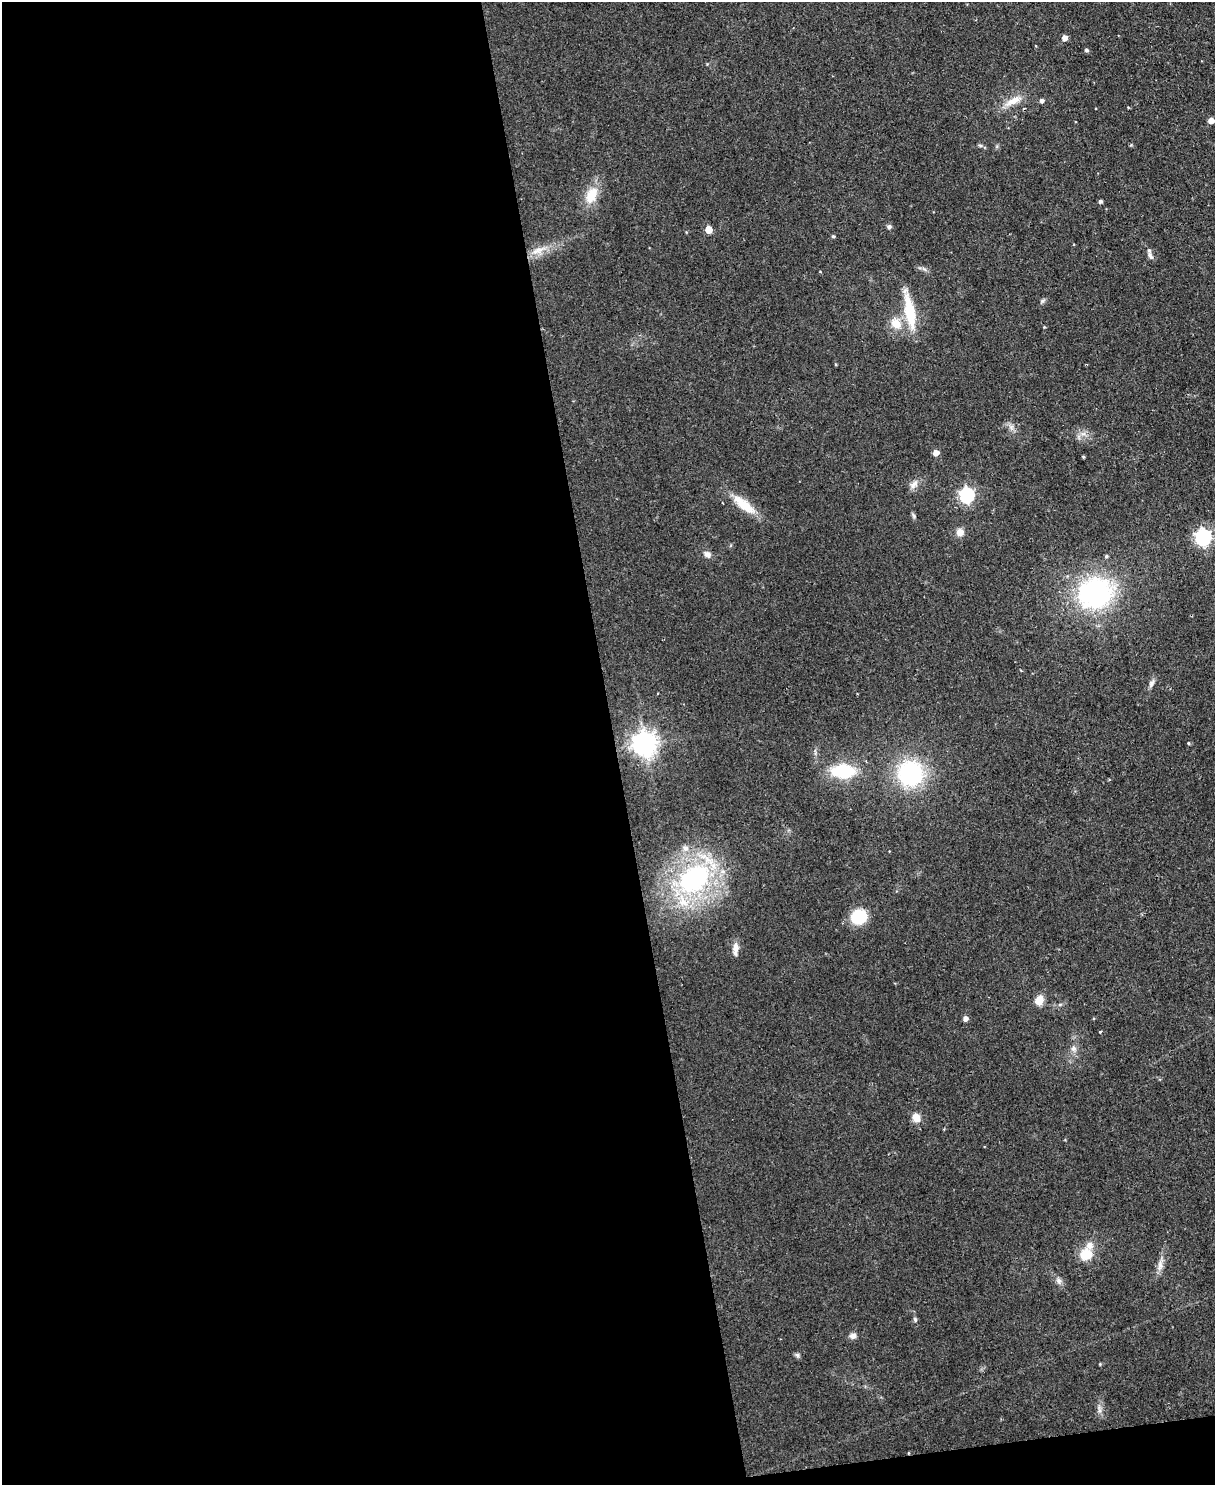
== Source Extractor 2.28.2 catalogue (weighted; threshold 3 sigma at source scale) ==
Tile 9 of 4 x 3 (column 1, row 3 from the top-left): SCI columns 4-1216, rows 138-1620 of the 4855 x 4839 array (HDU 1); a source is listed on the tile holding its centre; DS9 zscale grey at full resolution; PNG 1217 x 1487 px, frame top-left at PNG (2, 2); no overlay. Shown black and unused: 52% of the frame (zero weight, under 2 of 3 exposures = <1% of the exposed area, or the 3 px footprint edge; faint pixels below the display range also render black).
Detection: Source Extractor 2.28.2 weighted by HDU 2 'WHT'; one run over the whole footprint, this tile lists its part. Background 0.0935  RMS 0.0096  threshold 0.0434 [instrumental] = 3 sigma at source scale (4.5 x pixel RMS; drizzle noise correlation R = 1.50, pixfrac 1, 0.05/0.05 arcsec/px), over >= 5 px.
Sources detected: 53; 2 inside a brighter listed object's ellipse — not listed separately; the other 51 listed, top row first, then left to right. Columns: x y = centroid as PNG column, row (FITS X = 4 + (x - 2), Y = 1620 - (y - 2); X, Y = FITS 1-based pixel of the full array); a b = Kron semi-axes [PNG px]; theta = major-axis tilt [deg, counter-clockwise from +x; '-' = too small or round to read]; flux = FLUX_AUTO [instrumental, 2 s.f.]
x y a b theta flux
1064 38 5 5 - 6.6
1086 50 6 4 -27 1.6
1042 100 5 5 - 2.7
1013 101 28 9 27 14
1211 121 5 5 - 11
980 145 6 4 -3 1.6
591 195 20 11 64 22
1100 201 4 4 - 2.4
889 227 7 6 - 2.3
709 229 5 5 - 19
833 236 4 4 - 1.3
538 251 23 8 22 13
1150 256 13 6 -66 3.9
1042 301 7 5 19 1.8
910 311 50 11 -79 36
896 324 15 12 -37 15
1044 327 4 3 - 0.77
1011 427 7 6 - 3.2
1083 434 7 4 18 3.1
936 453 5 4 - 9.2
1083 457 4 3 - 1.1
914 484 14 8 44 5.6
967 495 6 6 - 210
744 505 35 11 -39 23
914 516 8 3 -71 1.8
960 532 9 8 - 7
1203 537 7 6 - 270
707 554 10 8 -35 4.2
1106 556 5 4 - 1.4
1095 593 32 28 20 170
1151 683 13 5 63 3.6
1188 743 4 4 - 1.1
644 744 8 8 - 870
843 771 17 10 -2 66
910 774 22 21 - 110
685 848 9 8 - 5
694 879 34 23 40 160
859 917 12 11 - 41
735 947 14 8 88 6.9
1039 1000 8 7 - 14
965 1018 5 5 - 4.6
1100 1031 3 3 - 1.4
1074 1049 8 7 - 3.9
916 1118 9 7 -57 11
1086 1254 11 10 - 24
1160 1265 17 7 80 6.4
1059 1281 8 7 - 3.7
915 1319 7 5 -69 1.7
853 1336 9 7 10 4.2
797 1355 7 6 - 2
1099 1410 7 4 -71 2.5